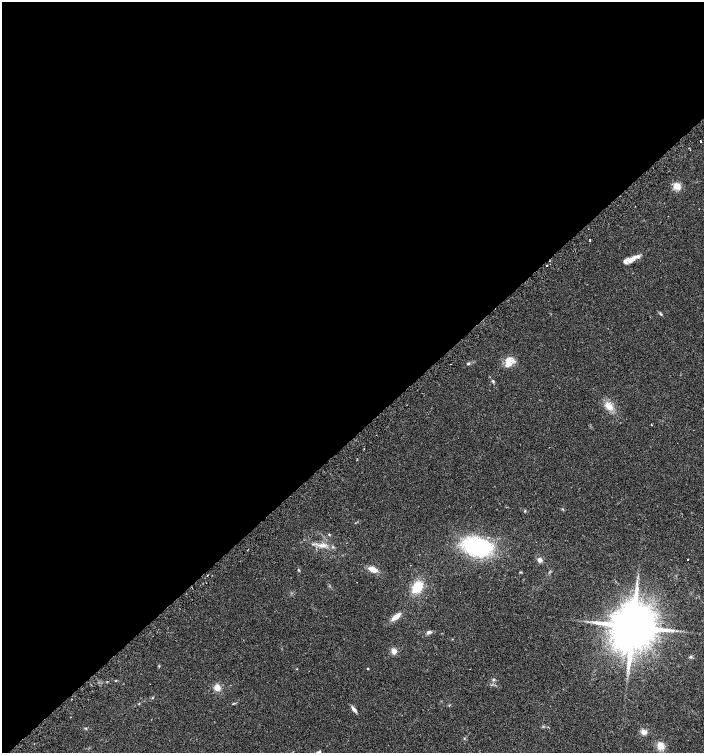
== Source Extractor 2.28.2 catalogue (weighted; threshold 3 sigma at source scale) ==
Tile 2 of 4 x 4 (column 2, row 1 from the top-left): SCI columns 1572-2975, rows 4537-6038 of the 6015 x 6062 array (HDU 1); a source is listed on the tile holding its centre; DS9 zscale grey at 2 x 2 block average (1 PNG px = mean of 2 x 2 image px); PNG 706 x 755 px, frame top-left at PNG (2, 2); no overlay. Shown black and unused: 58% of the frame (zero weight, under 2 of 3 exposures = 2% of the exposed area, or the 3 px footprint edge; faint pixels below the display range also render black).
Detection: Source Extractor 2.28.2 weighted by HDU 2 'WHT'; one run over the whole footprint, this tile lists its part. Background 0.0686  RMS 0.0087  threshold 0.0392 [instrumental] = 3 sigma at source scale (4.5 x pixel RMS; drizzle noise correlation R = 1.50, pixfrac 1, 0.0396/0.0396 arcsec/px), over >= 5 px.
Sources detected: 33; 2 inside a brighter listed object's ellipse — not listed separately; the other 31 listed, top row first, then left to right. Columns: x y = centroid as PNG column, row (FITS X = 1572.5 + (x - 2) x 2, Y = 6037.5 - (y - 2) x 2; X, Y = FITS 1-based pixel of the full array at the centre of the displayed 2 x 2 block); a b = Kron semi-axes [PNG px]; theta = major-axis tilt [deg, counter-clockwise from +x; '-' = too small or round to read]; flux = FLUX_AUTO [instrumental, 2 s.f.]
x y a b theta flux
700 141 2 2 - 3.3
677 186 8 7 - 15
630 260 10 7 3 12
546 265 2 2 - 5.7
660 314 5 3 - 2.3
509 362 12 9 61 22
468 363 4 3 - 2.6
493 381 5 3 - 2.2
609 406 13 7 -51 18
651 424 2 2 - 7.2
329 534 3 3 - 1.5
323 545 10 5 -1 12
477 546 22 14 -11 210
688 559 2 2 - 5.2
540 560 5 5 - 6.6
373 569 9 5 -18 16
298 570 3 2 - 1.3
417 587 12 8 54 42
396 617 14 5 34 13
632 626 11 10 - 9500
429 632 6 4 24 4
394 651 6 5 - 9.6
690 657 4 3 - 2.4
368 669 3 2 - 1
493 680 3 3 - 2
217 687 7 6 - 14
152 698 3 2 - 1.2
354 709 8 3 -47 7.3
644 732 6 6 - 8.8
660 746 9 7 -58 16
318 752 8 3 28 3.6
Isophote crosses this tile's border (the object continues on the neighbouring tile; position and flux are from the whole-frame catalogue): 1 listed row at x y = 318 752
Diffuse or blended objects may show on this block-average render without a row.